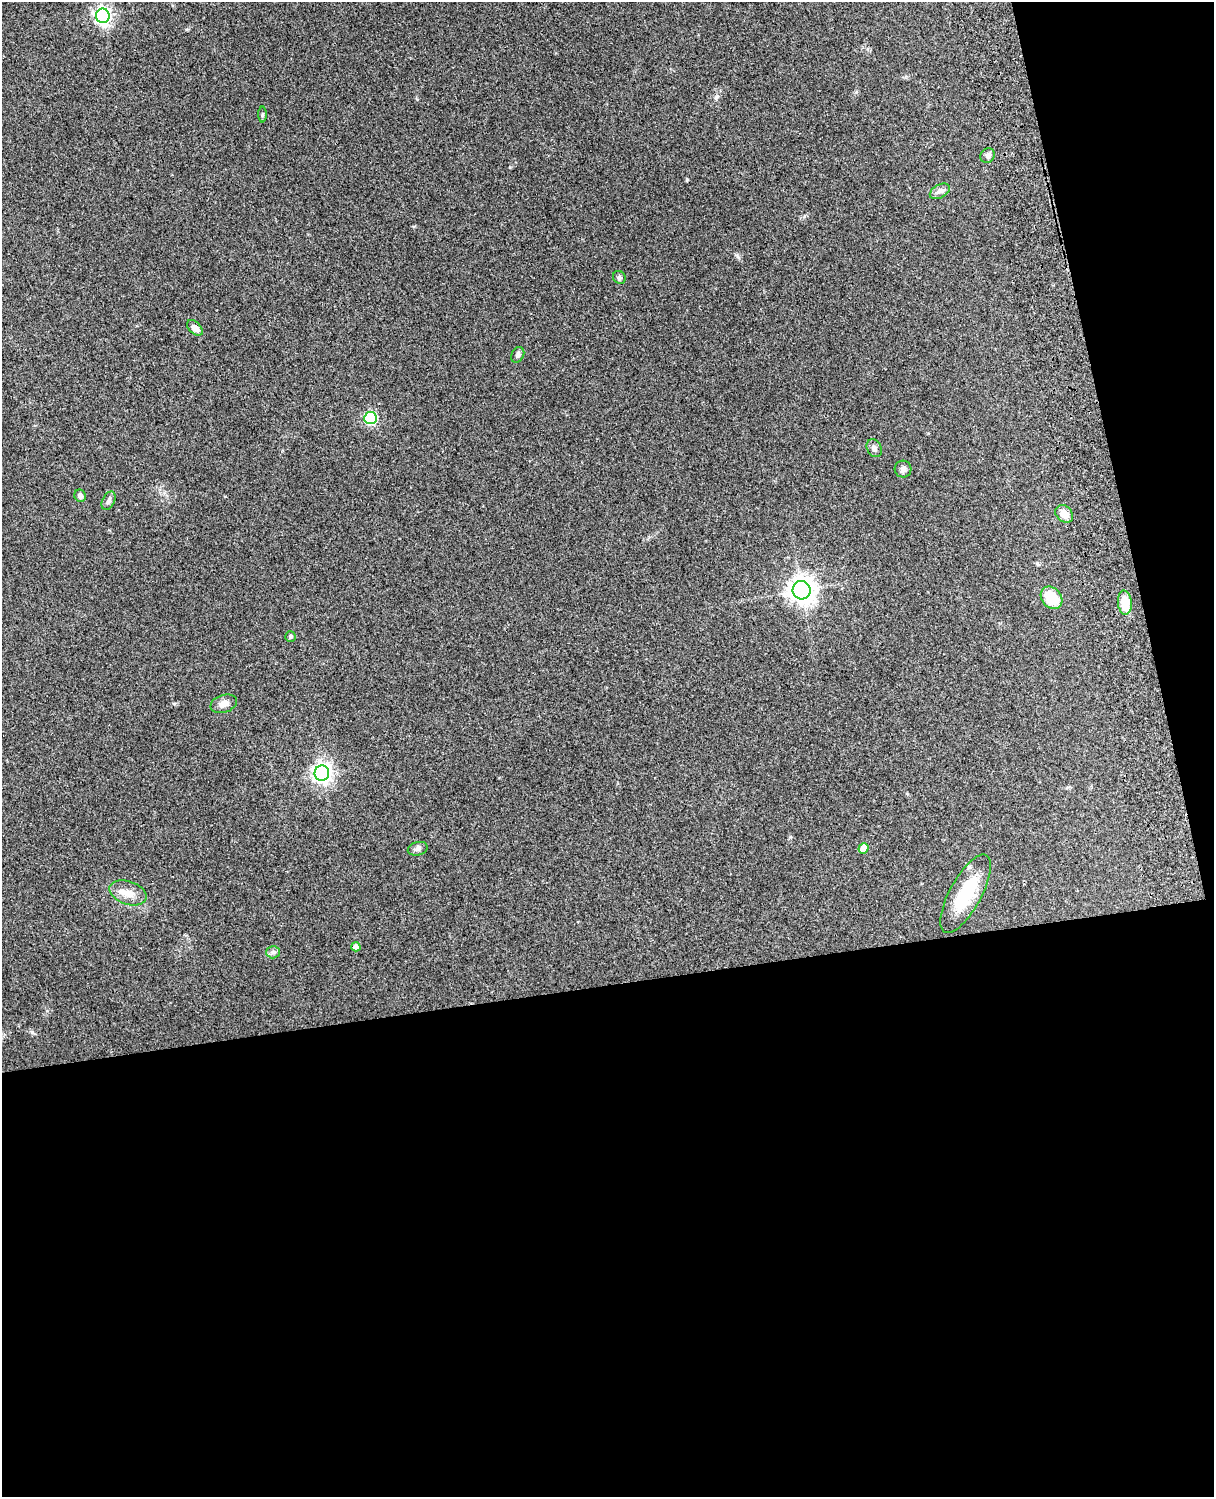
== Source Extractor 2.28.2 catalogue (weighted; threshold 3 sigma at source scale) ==
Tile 12 of 4 x 3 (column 4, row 3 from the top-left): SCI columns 3756-4967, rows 165-1659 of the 5087 x 4928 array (HDU 1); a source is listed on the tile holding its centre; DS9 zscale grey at full resolution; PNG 1216 x 1499 px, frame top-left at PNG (2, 2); each listed source drawn as its Kron ellipse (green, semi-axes under 4 px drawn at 4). Shown black and unused: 39% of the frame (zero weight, under 3 of 4 exposures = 6% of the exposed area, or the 3 px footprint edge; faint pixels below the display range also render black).
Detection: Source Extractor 2.28.2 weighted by HDU 2 'WHT'; one run over the whole footprint, this tile lists its part. Background 0.281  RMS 0.0092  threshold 0.0415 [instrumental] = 3 sigma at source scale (4.5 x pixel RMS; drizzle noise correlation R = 1.50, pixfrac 1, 0.05/0.05 arcsec/px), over >= 5 px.
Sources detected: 25; all 25 listed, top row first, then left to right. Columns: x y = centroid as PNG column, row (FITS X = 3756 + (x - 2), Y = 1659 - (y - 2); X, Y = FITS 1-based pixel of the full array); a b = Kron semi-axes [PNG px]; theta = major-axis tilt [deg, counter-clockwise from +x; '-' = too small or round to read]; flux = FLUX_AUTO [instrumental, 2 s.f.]
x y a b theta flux
103 16 7 7 - 300
262 115 8 4 89 1.2
988 156 8 7 - 3
940 191 11 6 29 3.7
619 277 7 6 - 1.8
195 328 9 6 -44 5.7
518 355 8 6 61 2.3
370 418 6 6 - 100
874 448 9 7 -63 3.5
903 469 8 8 - 3.2
80 496 6 5 - 2.6
109 501 10 6 64 2.8
1064 514 10 7 -43 8.3
802 590 9 9 - 780
1051 598 12 9 -48 24
1125 603 12 7 -85 21
290 636 5 5 - 1.8
224 704 14 8 18 5.5
322 773 7 7 - 440
863 848 5 5 - 11
418 849 10 6 15 3
128 893 19 11 -19 11
966 894 44 16 61 40
356 947 4 4 - 6.1
273 952 6 6 - 2.2
Unlisted compact peaks at least as high as the median listed source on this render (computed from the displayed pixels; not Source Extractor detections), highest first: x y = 687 179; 737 256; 716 97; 174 704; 804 216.